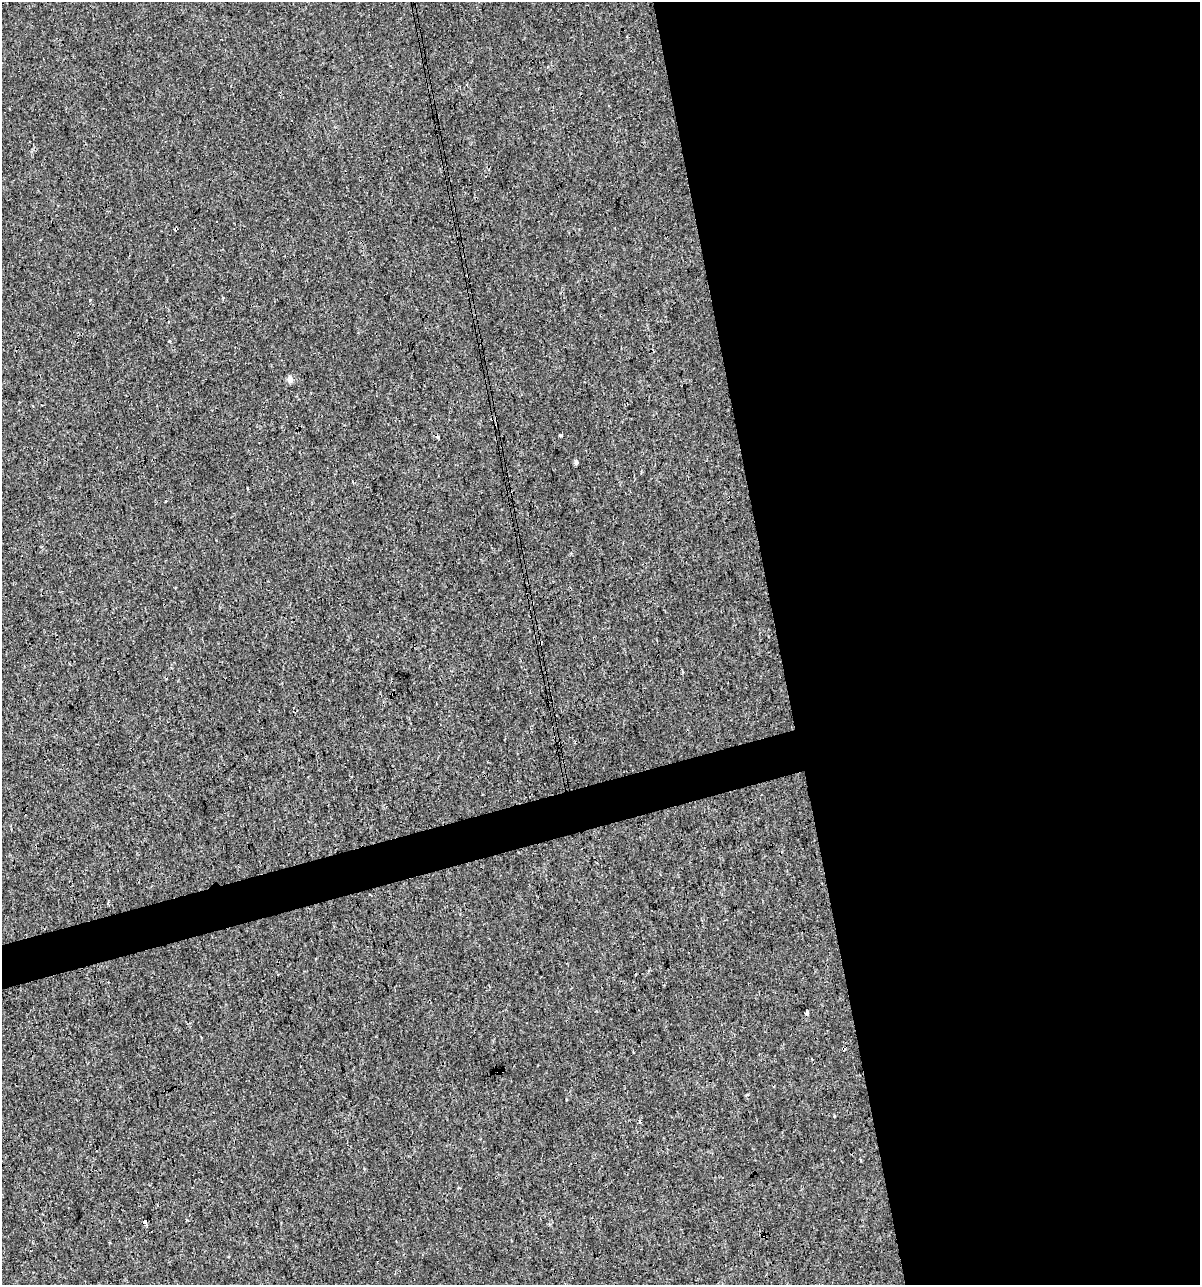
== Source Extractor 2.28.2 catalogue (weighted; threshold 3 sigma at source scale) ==
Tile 8 of 4 x 4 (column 4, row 2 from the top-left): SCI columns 3638-4835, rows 2567-3849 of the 4930 x 5132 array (HDU 1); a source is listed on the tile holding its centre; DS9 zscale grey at full resolution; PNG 1202 x 1287 px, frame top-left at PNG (2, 2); no overlay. Shown black and unused: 38% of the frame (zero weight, under 3 of 4 exposures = <1% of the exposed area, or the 3 px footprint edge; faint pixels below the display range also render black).
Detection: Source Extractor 2.28.2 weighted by HDU 2 'WHT'; one run over the whole footprint, this tile lists its part. Background 1.50e-04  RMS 0.0017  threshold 0.00779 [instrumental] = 3 sigma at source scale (4.5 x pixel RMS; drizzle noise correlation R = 1.50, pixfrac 1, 0.0396/0.0396 arcsec/px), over >= 5 px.
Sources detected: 13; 3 cosmic-ray / hot-pixel residue — not listed; the other 10 listed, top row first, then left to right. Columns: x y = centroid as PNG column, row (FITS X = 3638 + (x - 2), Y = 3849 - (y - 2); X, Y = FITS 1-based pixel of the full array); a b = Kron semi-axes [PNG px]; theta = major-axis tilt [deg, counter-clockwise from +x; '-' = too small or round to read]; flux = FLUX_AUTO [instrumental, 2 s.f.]
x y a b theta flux
176 229 4 3 - 0.61
90 300 4 3 - 0.18
290 379 5 4 - 1.6
560 435 3 3 - 0.23
576 462 5 3 - 0.51
540 642 3 3 - 1.8
807 1013 5 4 - 0.36
501 1071 5 2 - 0.28
458 1188 3 3 - 0.27
145 1222 4 3 - 0.94
Overlapping masked pixels (flux is a lower limit): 4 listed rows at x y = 176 229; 540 642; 501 1071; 145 1222